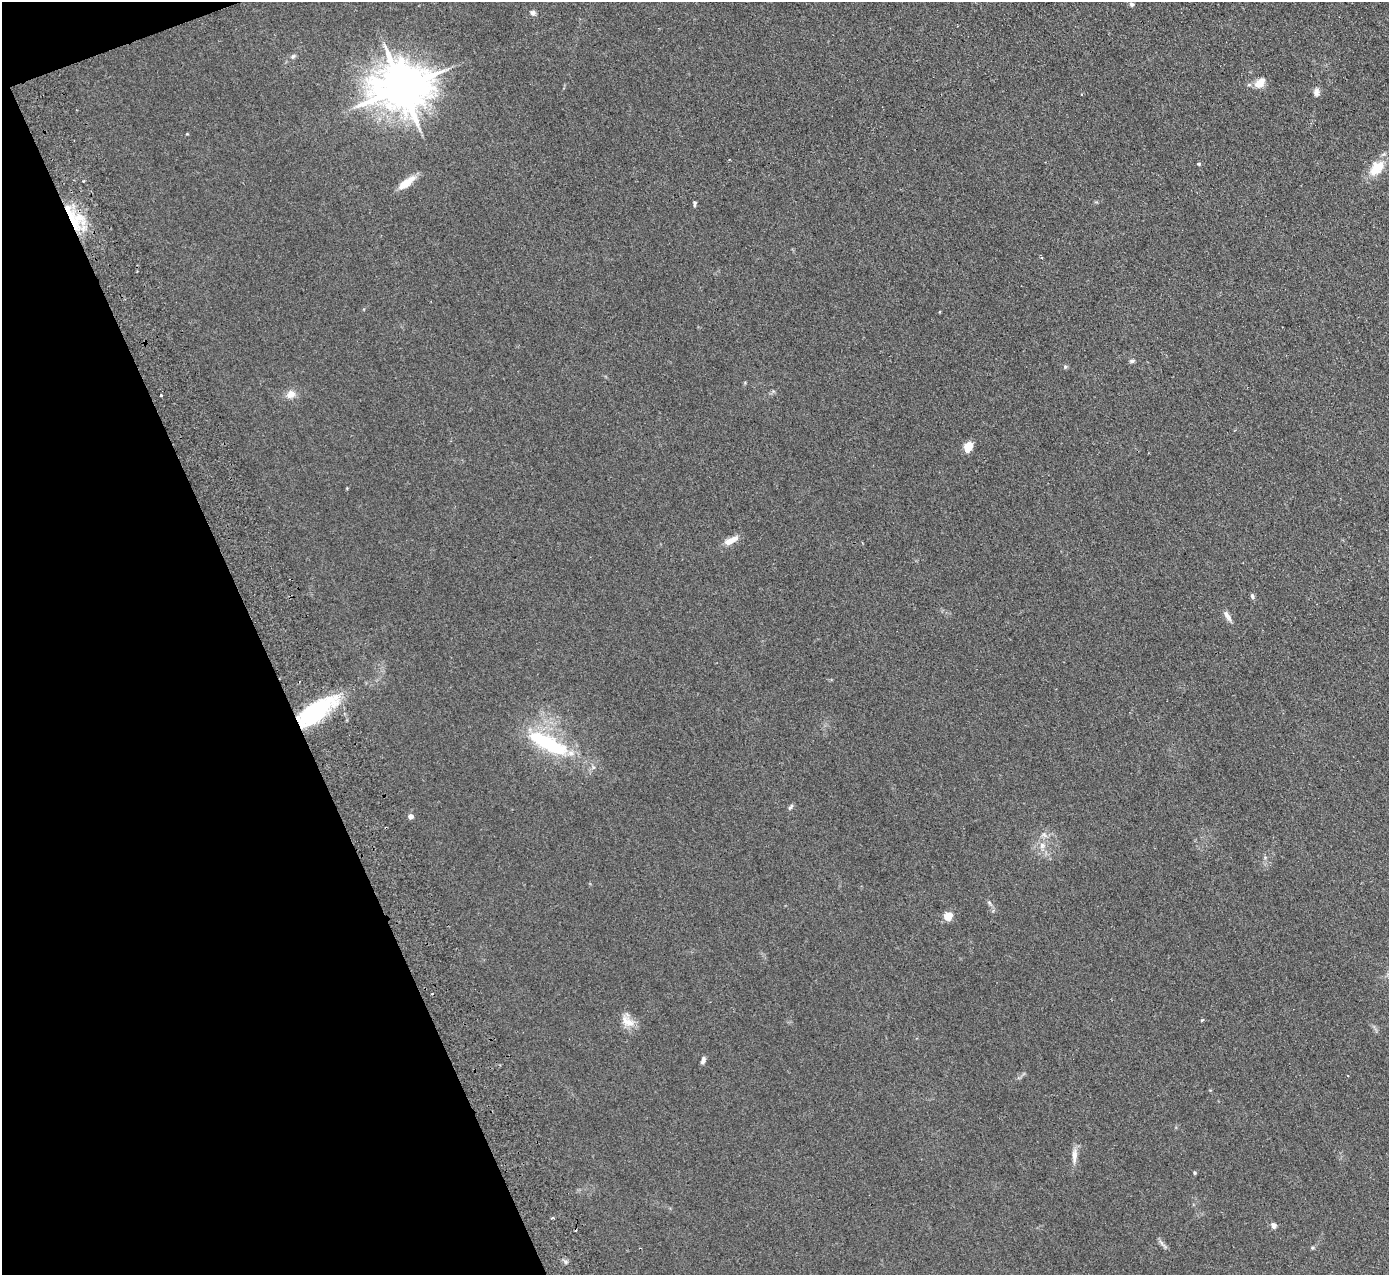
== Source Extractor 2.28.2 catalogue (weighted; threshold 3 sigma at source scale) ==
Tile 5 of 4 x 4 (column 1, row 2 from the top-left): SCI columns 55-1441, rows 2728-4000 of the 5655 x 5585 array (HDU 1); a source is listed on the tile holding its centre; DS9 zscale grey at full resolution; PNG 1391 x 1277 px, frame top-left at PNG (2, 2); no overlay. Shown black and unused: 19% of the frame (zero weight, under 2 of 3 exposures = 3% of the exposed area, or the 3 px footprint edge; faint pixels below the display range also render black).
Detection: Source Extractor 2.28.2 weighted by HDU 2 'WHT'; one run over the whole footprint, this tile lists its part. Background 0.0619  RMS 0.0074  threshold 0.0333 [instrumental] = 3 sigma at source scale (4.5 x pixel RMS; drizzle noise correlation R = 1.50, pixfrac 1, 0.05/0.05 arcsec/px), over >= 5 px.
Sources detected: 43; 2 inside a brighter object's white glare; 2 cosmic-ray / hot-pixel residue — not listed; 2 inside a brighter listed object's ellipse — not listed separately; the other 37 listed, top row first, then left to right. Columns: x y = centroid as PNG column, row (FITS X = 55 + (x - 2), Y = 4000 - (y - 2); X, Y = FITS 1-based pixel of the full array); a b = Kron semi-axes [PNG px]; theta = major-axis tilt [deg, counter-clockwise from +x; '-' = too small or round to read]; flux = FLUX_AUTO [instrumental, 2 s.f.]
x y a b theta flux
1132 4 6 6 - 1.4
533 13 7 6 - 2
293 57 8 5 49 1.5
1260 83 14 9 45 7.4
402 87 15 13 9 3600
1316 92 11 7 84 2.9
187 134 4 3 - 0.54
1198 164 5 4 - 0.89
1379 166 17 14 -15 11
83 181 3 2 - 1.3
406 183 25 8 37 9.6
695 204 6 4 89 1.2
71 217 45 8 -63 22
1041 258 4 3 - 0.81
1132 361 7 5 10 1.5
1065 367 5 5 - 1.2
291 394 12 10 17 5.5
161 395 3 3 - 1.6
968 447 10 7 65 10
731 540 19 8 27 6.9
1252 596 8 5 -79 1.5
1227 616 16 6 -58 3.4
315 711 43 17 36 80
543 741 58 18 -24 53
790 807 9 4 55 1.4
410 816 4 4 - 4.8
1042 845 8 7 - 3.1
989 903 7 4 -45 1.3
948 916 5 5 - 29
1202 1020 3 3 - 0.86
627 1021 21 11 -37 8.5
703 1060 9 5 71 2.2
1074 1156 20 6 87 5.6
1195 1173 4 4 - 0.79
552 1218 3 3 - 1
1273 1225 9 7 -48 2.3
1312 1248 5 4 - 0.9
Overlapping masked pixels (flux is a lower limit): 2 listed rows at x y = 71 217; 315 711